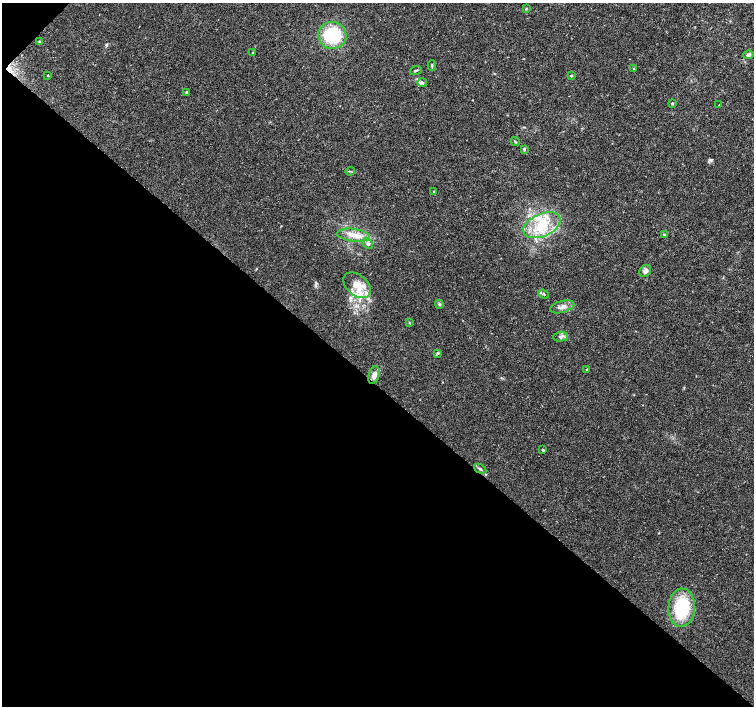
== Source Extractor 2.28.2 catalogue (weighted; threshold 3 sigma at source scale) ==
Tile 9 of 4 x 4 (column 1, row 3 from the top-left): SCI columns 1-1504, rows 1575-2982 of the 6020 x 6029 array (HDU 1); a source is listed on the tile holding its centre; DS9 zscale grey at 2 x 2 block average (1 PNG px = mean of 2 x 2 image px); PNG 756 x 708 px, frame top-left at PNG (2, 3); each listed source drawn as its Kron ellipse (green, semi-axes under 4 px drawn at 4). Shown black and unused: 46% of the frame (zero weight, under 3 of 4 exposures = <1% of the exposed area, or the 3 px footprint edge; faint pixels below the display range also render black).
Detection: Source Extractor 2.28.2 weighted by HDU 2 'WHT'; one run over the whole footprint, this tile lists its part. Background 0.0514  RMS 0.0037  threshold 0.0167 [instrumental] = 3 sigma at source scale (4.5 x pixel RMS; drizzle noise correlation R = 1.50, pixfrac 1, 0.0396/0.0396 arcsec/px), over >= 5 px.
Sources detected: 39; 4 inside a brighter listed object's ellipse — not listed separately; the other 35 listed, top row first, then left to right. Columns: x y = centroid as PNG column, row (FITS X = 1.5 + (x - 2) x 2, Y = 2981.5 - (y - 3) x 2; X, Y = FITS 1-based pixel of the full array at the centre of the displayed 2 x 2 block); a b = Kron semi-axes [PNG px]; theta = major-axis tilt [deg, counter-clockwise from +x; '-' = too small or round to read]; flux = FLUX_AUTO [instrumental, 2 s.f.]
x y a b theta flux
526 9 3 2 - 0.62
332 35 14 13 - 54
39 42 3 3 - 0.74
253 52 3 2 - 0.63
748 55 5 4 - 2.4
432 65 5 3 - 1.1
634 69 3 2 - 0.46
416 70 6 3 20 1.2
48 75 2 2 - 0.61
571 75 3 3 - 0.89
422 83 5 4 - 1.8
186 92 3 3 - 0.68
672 103 3 3 - 0.85
719 105 2 2 - 0.29
515 141 5 3 - 0.95
524 149 4 3 - 1.3
350 171 5 2 - 0.81
434 192 4 3 - 0.76
542 225 20 11 24 26
354 235 16 6 -7 9.8
664 235 3 3 - 0.77
368 244 6 3 -40 1.9
645 271 6 5 - 3.6
357 285 16 10 -41 14
543 294 6 3 -20 1.3
439 304 4 3 - 1.2
562 307 12 5 16 5.5
409 323 3 2 - 0.49
560 337 7 5 3 2.6
438 353 4 3 - 0.77
587 369 2 2 - 1.5
374 375 9 5 75 5.6
543 450 2 2 - 1.2
480 469 6 3 -28 1.4
682 608 19 13 86 48
Diffuse or blended objects may show on this block-average render without a row.